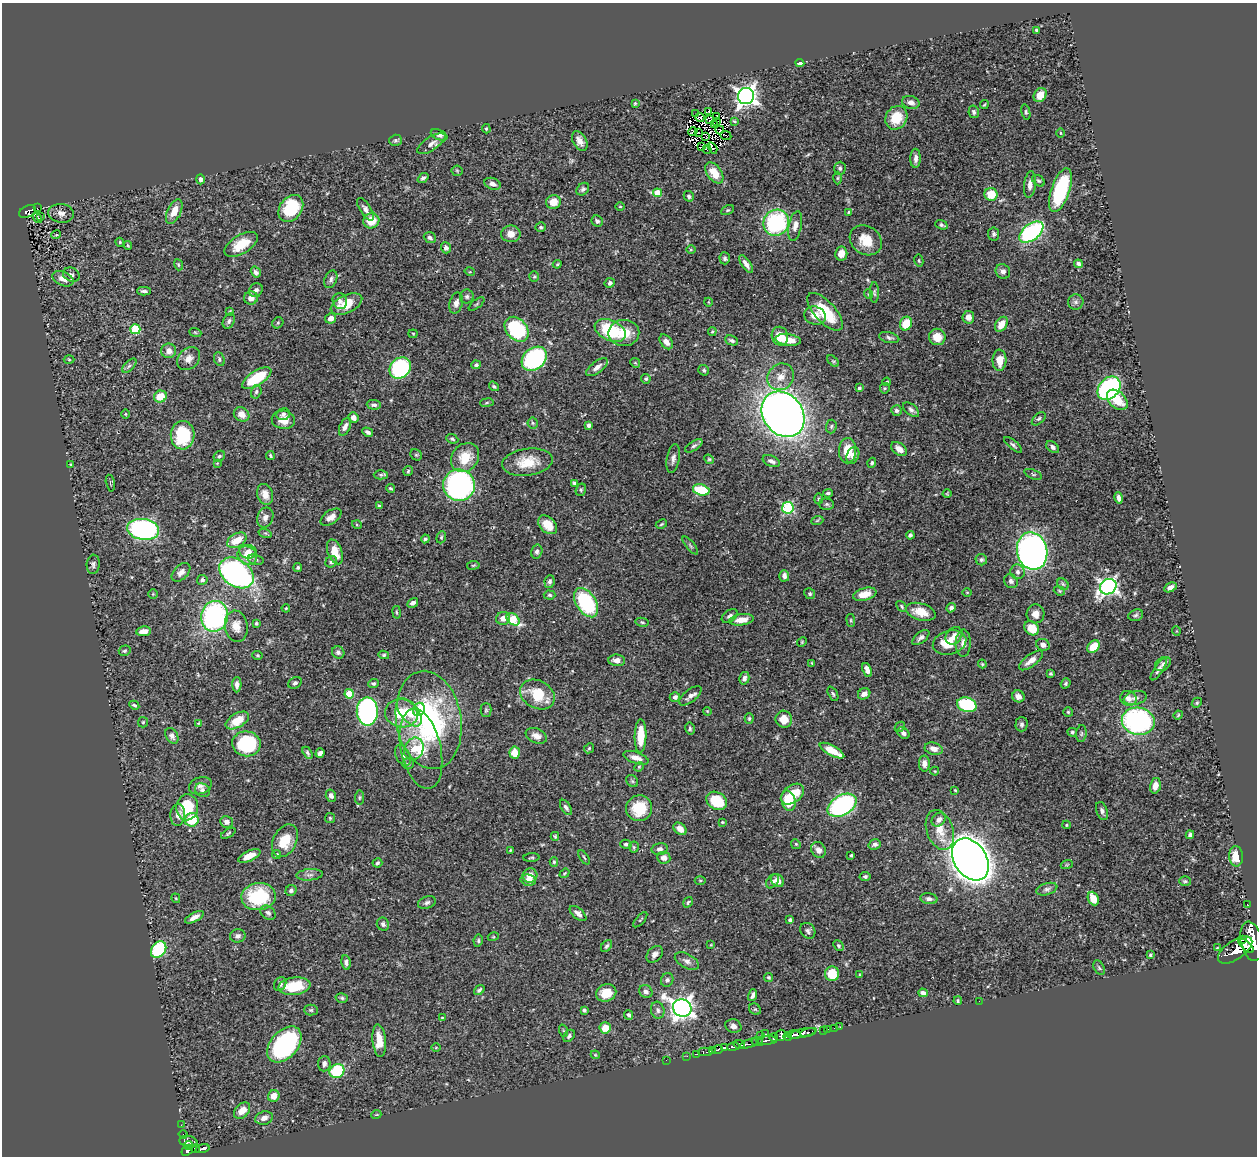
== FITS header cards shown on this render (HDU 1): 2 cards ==
NAXIS1  =                 1255
NAXIS2  =                 1154

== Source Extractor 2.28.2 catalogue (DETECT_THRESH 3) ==
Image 1255 x 1154 px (HDU 1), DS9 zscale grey, 1 PNG px = 1 image px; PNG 1259 x 1158 px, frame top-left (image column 1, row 1154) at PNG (2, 3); each listed source drawn as its Kron ellipse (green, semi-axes under 4 px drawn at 4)
Background 0.446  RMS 0.02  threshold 0.0608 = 3 sigma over >= 5 px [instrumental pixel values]
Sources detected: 493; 2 with non-positive FLUX_AUTO (blend fragments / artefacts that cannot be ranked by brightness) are neither listed nor drawn; the other 491 listed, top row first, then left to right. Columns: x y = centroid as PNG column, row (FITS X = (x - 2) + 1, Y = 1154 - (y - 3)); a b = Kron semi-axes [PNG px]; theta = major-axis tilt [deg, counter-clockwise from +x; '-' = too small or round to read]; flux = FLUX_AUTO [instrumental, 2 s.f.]
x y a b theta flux
1036 30 4 3 - 1.5
800 63 4 4 - 8.3
1040 95 7 6 - 16
746 96 8 8 - 840
911 102 9 6 -14 7.1
635 103 4 3 - 1.5
984 104 4 2 - 1.3
709 111 3 2 - 1
974 112 6 5 - 3.4
1026 112 7 4 -77 2.3
695 114 2 2 - 0.82
717 116 4 2 - 0.62
700 118 4 2 - 1.9
896 118 12 10 56 33
710 120 4 2 - 2.3
716 121 2 2 - 0.82
734 121 4 3 - 1.7
714 125 3 2 - 1.6
486 129 5 4 - 1.7
720 130 4 2 - 0.86
693 132 4 2 - 2.1
698 132 2 2 - 0.9
1060 133 5 3 - 1
439 135 9 5 -24 4
705 136 4 2 - 0.29
726 136 5 2 - 1.7
395 140 6 5 - 2.4
580 141 10 6 -61 9.5
431 144 16 6 33 7.4
701 147 2 2 - 0.83
712 148 6 2 -59 0.61
707 149 4 2 - 2.2
916 158 9 5 89 5.7
840 168 6 6 - 3.3
457 171 6 5 - 1.8
714 173 12 7 -54 26
423 178 6 4 39 3.3
837 178 6 4 89 1.8
200 179 5 4 - 4.7
1038 181 7 5 -38 2.4
493 184 8 5 -20 5.3
1030 184 13 6 83 8.7
583 189 7 5 45 3.2
1060 190 23 9 71 100
657 193 4 4 - 25
991 194 6 6 - 30
689 196 5 5 - 3
553 202 7 7 - 18
620 207 4 3 - 1.2
37 208 3 2 - 2.8
291 208 15 11 53 65
365 209 13 5 -58 5.6
728 210 7 4 26 2
28 211 9 5 27 98
174 211 13 7 64 16
849 212 4 3 - 1.2
61 213 13 9 -7 8.2
41 217 3 3 - 2.1
38 218 5 3 - 2.3
371 221 8 7 - 23
597 221 6 5 - 2.9
776 223 13 12 - 150
941 225 6 4 -20 3.2
795 226 15 6 78 8.7
541 227 5 4 - 2.3
1031 232 14 8 38 200
511 234 10 8 -1 10
994 234 6 5 - 2.9
56 235 5 3 - 1
430 238 6 5 - 4
866 240 17 14 -35 27
120 242 4 4 - 1.5
241 244 18 9 31 28
128 245 4 4 - 1.5
446 248 5 5 - 4.9
691 250 4 3 - 1.2
841 254 7 6 - 13
725 258 6 5 - 2.8
919 261 6 4 -79 1.8
557 264 4 3 - 1.3
746 264 10 4 -57 6.5
1078 264 4 4 - 3.7
178 265 6 3 -70 1.5
1003 271 8 7 - 6.4
256 272 6 4 -56 3.7
470 272 5 3 - 1.3
71 275 8 6 -27 4.5
534 277 5 5 - 1.7
63 279 11 7 -24 10
331 279 9 6 68 4.6
610 283 5 5 - 3.4
256 290 7 6 - 4.8
144 291 7 3 0 3.1
874 292 10 4 -90 2.8
868 294 5 3 - 1.2
467 296 7 7 - 3.3
251 298 7 6 - 7.9
340 301 8 7 - 5.7
708 302 4 3 - 1
1076 302 8 7 - 4.2
456 303 10 6 74 7.2
346 304 17 9 25 31
476 304 9 3 40 1.9
230 311 4 3 - 1.2
825 312 24 10 -48 56
815 316 11 9 -19 12
968 317 6 6 - 8.5
331 318 5 5 - 8.2
229 321 8 5 64 3.6
278 323 6 5 - 1.8
906 324 7 6 - 28
1001 324 8 5 57 15
135 329 5 5 - 74
516 329 14 10 -47 130
610 330 16 10 -25 78
712 331 4 3 - 1.4
195 332 6 3 -19 1.4
624 333 15 13 1 29
413 334 4 4 - 1.4
780 336 9 8 - 24
937 337 8 8 - 19
889 338 10 5 -13 3.6
732 340 7 4 -24 3.2
788 340 13 5 -7 23
666 342 8 5 -52 7.6
169 351 7 7 - 9
69 359 5 3 - 1.3
189 359 13 10 45 10
219 359 7 5 -67 2.9
534 359 14 10 40 150
999 360 10 7 87 16
833 361 7 4 -44 2
635 363 5 4 - 2
476 365 4 4 - 3
129 366 9 4 44 3.2
597 367 13 6 38 7.6
400 368 12 9 42 170
704 370 5 5 - 2.4
781 377 14 12 44 16
257 378 17 7 33 63
646 379 5 4 - 2.3
887 382 4 3 - 1.5
494 386 5 4 - 2.2
859 388 3 3 - 2.9
885 388 5 5 - 1.6
1109 388 13 10 46 240
256 392 7 5 74 2.7
160 396 6 5 - 25
1117 400 12 8 -44 26
487 403 7 3 9 1.9
374 405 7 5 -2 3.7
911 410 9 5 -40 4.4
896 411 5 5 - 3.5
125 414 4 3 - 1.1
242 414 8 6 -30 10
283 414 7 6 - 3.4
783 414 24 19 -53 1400
353 417 5 5 - 8.1
1039 419 8 5 44 3
283 420 11 9 -4 16
533 423 5 5 - 2.3
589 425 4 4 - 4.7
831 426 7 5 86 2.5
345 427 9 5 65 5.9
368 432 6 4 -29 3.8
183 435 14 12 88 77
452 439 6 4 -20 2.1
1013 445 11 4 -40 3.4
694 446 10 4 33 3.5
1053 447 7 5 -40 5
899 449 9 5 -39 9.6
847 451 12 8 88 26
416 455 6 5 - 2.1
853 455 9 6 68 6.9
219 456 6 5 - 2.6
270 456 4 3 - 2.3
465 458 15 13 51 32
673 458 15 6 80 6.2
709 459 5 4 - 1.7
771 461 9 5 -22 5.2
527 462 25 13 8 32
217 463 4 4 - 1.1
872 463 5 4 - 2.4
71 464 3 2 - 0.94
408 471 5 5 - 1.8
1033 474 9 4 -21 2.4
381 475 7 4 0 2.8
110 483 8 2 -78 1.2
574 483 4 3 - 2.4
459 485 16 15 - 350
390 488 5 3 - 1.7
581 490 6 5 - 2.2
701 490 8 5 -14 57
828 493 5 3 - 2.5
265 494 10 8 -71 11
947 494 4 3 - 1.4
1119 498 6 3 -77 4.8
818 499 5 3 - 1.5
827 504 7 5 -1 3
379 506 3 3 - 2.4
788 508 5 5 - 130
331 517 12 6 34 8.3
265 518 10 7 68 6.9
817 521 6 4 20 1.7
661 524 6 4 27 1.9
357 525 5 3 - 1.2
548 525 11 7 -44 20
143 529 16 10 -9 300
265 533 7 4 -17 2.2
910 535 4 3 - 3.1
441 537 6 4 70 2.1
425 539 4 3 - 2.3
237 540 10 6 30 22
690 546 11 3 -50 2.4
1032 551 19 15 -77 840
248 552 9 6 -6 9.3
335 552 13 7 -70 19
537 552 7 5 75 3.4
247 556 10 9 - 17
256 560 8 5 -16 3
981 560 6 5 - 2.9
331 562 6 5 - 4
93 564 9 6 86 4
473 565 6 3 9 1.4
298 567 4 4 - 2.2
181 572 11 7 45 7.6
1017 572 7 7 - 4.8
236 573 19 13 -35 400
784 576 6 5 - 5.2
202 580 5 5 - 3.3
1011 581 7 6 - 4.6
550 582 6 5 - 3.5
1063 584 6 5 - 2.3
1108 587 8 7 - 510
1170 587 6 4 26 7
1059 591 6 4 -22 1.8
967 592 5 3 - 1
153 594 4 4 - 1.5
810 594 6 5 - 2.5
865 594 12 6 15 13
550 595 6 4 -3 2.1
413 603 6 4 30 4.4
586 603 16 9 -58 120
902 606 6 4 -48 2
286 608 4 4 - 1.3
951 608 5 4 - 3.8
397 612 6 3 -81 1.6
921 612 15 8 -17 21
1036 614 9 9 - 12
1136 615 8 5 18 2.9
214 616 15 13 79 240
730 616 9 5 35 4.2
503 618 7 6 - 9.9
513 619 7 5 -41 69
741 620 12 5 8 15
851 620 6 3 -82 1.5
642 622 6 4 -11 2.1
256 623 3 3 - 2.6
236 626 15 11 -81 16
1032 628 8 6 -42 27
144 631 7 4 8 12
1176 631 5 3 - 1.1
954 636 9 7 49 7.9
921 637 10 5 39 4.6
802 642 5 4 - 1.5
949 643 17 12 16 29
963 643 13 7 88 8.2
1043 645 7 5 -25 6.9
1093 647 7 5 45 28
125 651 6 5 - 2.4
338 652 6 6 - 3.5
258 655 5 4 - 1.6
384 655 5 4 - 2.1
617 660 8 6 -5 8.7
1031 660 14 6 37 11
812 663 4 3 - 1.2
982 664 4 3 - 1.5
1163 664 8 6 36 4.3
1159 669 13 4 57 4.6
867 670 7 4 -69 7.7
1051 673 4 4 - 2
744 678 6 5 - 4.5
295 683 7 5 28 3.1
373 683 5 4 - 2.4
1066 683 5 4 - 2.5
237 685 7 4 -90 5.4
349 694 4 4 - 34
537 694 18 14 -28 44
833 694 8 4 -63 2.5
864 694 6 5 - 7.7
690 696 13 6 39 6.9
1018 696 6 5 - 9.1
675 697 5 5 - 4.4
1128 698 8 7 - 8
1135 698 11 6 14 6.3
1197 703 5 4 - 2.2
134 705 5 3 - 2.5
967 705 10 7 -16 110
419 709 7 5 68 30
486 710 7 5 90 2.1
367 711 14 10 -88 300
707 711 4 3 - 1.1
409 712 17 8 -50 22
1068 712 5 5 - 2
401 713 16 14 -14 37
1178 715 5 3 - 1.5
749 718 5 4 - 2.3
784 719 8 8 - 18
237 720 13 7 30 25
429 720 49 32 -81 260
1138 721 16 13 -11 230
143 722 5 5 - 1.9
198 723 4 4 - 1.1
1022 724 7 6 - 3.5
900 727 6 4 45 1.8
690 729 6 4 -78 2.3
1072 732 5 4 - 2.6
903 733 7 5 -42 5.1
1081 734 8 5 84 2.8
172 736 8 6 -59 5.3
536 736 11 7 -23 8.2
640 736 17 6 88 32
246 744 14 12 -8 130
589 748 5 4 - 1.7
414 749 11 9 68 16
421 749 41 20 -78 60
934 749 9 6 -15 8.7
832 751 14 5 -28 28
307 753 7 4 -59 2.5
320 753 5 4 - 5.8
515 753 6 5 - 19
403 756 11 7 -62 6.1
636 758 13 5 -19 9.9
408 764 6 5 - 2.3
924 764 8 5 -88 8.8
639 767 5 4 - 1.8
935 771 4 4 - 1.3
632 781 7 5 -47 2.3
200 786 12 8 20 6.5
1155 786 8 5 77 11
202 790 8 6 -37 3.8
955 790 4 3 - 1.3
792 794 13 8 38 34
331 796 6 5 - 4.5
359 798 7 4 84 2.2
717 801 11 8 -31 50
788 801 10 7 -75 44
842 805 16 10 30 230
187 807 13 11 86 45
566 807 8 4 -57 3.6
639 808 13 13 - 43
1102 811 9 5 -71 4.2
178 815 11 7 86 7.6
330 818 5 5 - 1.8
192 820 7 6 - 46
939 820 8 6 45 8
227 822 6 5 - 6.4
722 822 4 3 - 1.4
1066 825 4 4 - 1.7
680 829 7 5 -41 8.8
940 830 20 13 -71 26
228 833 8 3 31 1.9
1190 835 4 4 - 3.5
555 836 4 3 - 1.7
285 841 17 11 64 32
626 844 6 4 -14 2.8
796 844 5 4 - 1.7
875 844 6 5 - 4
634 847 5 5 - 1.7
659 849 8 5 14 4.9
510 850 3 2 - 1.2
819 850 8 7 - 7.9
276 855 4 4 - 2
851 855 4 3 - 2.7
249 856 12 5 24 14
1236 856 10 7 -85 24
584 857 8 3 -56 1.9
531 858 8 3 5 1.8
664 858 6 6 - 7.3
970 859 23 16 -57 2400
554 862 4 4 - 1.8
377 863 5 4 - 2.8
1067 864 6 4 19 1.7
564 873 5 3 - 1.6
309 875 13 5 5 5.5
530 876 7 7 - 12
865 876 5 4 - 2.8
528 880 8 5 -11 8.7
700 880 5 3 - 1.5
777 880 7 6 - 8.6
772 881 8 5 52 4.1
1185 881 6 5 - 2.2
1047 889 11 6 16 4.6
291 890 6 5 - 4.3
259 897 17 13 7 85
176 898 5 3 - 1.3
929 899 8 5 -8 4.8
1093 899 7 5 -66 20
688 902 5 3 - 1.7
427 903 9 6 20 4.1
1247 904 2 2 - 3.5
268 913 8 6 -40 4.1
578 913 10 5 -41 6.8
194 917 10 4 28 7.9
640 920 9 3 49 1.7
790 920 4 4 - 2.7
383 924 6 6 - 3.3
808 931 8 7 - 4.1
238 936 8 6 10 4.7
493 937 5 3 - 1.2
1242 939 4 2 - 130
478 941 6 4 80 2.4
1252 941 20 11 -78 2500
711 945 4 3 - 1.4
607 946 7 4 50 2.9
838 946 6 4 -47 1.9
1246 946 9 4 -41 670
1217 948 3 2 - 1
159 950 9 6 54 110
1235 950 20 9 34 1200
655 954 9 6 46 5.7
1150 955 4 3 - 1.9
687 961 13 7 -28 6.6
346 963 7 4 -83 3.8
1099 968 8 5 -63 2.2
832 974 7 7 - 32
860 975 3 3 - 1.2
769 978 4 4 - 2.3
667 980 7 6 - 3.5
280 984 7 5 62 4.5
294 986 16 8 8 42
479 990 6 3 42 2.4
646 992 7 6 - 4.9
606 993 10 8 20 26
923 993 5 4 - 5.2
753 995 6 3 73 3.9
342 998 6 4 -16 2.2
958 1001 4 4 - 1.9
979 1001 2 2 - 2.6
682 1008 9 8 - 990
755 1009 6 5 - 2.2
311 1010 7 5 -1 2.2
584 1010 4 3 - 2.9
658 1010 8 6 -75 4.6
629 1015 5 4 - 3.6
442 1018 4 4 - 1.1
733 1026 8 6 -16 5.5
840 1027 2 2 - 6.9
605 1028 6 5 - 20
834 1028 3 2 - 8.8
828 1029 2 2 - 6.2
823 1030 3 2 - 10
564 1031 6 4 -70 1.9
808 1032 8 3 12 120
803 1033 14 4 13 330
765 1034 3 2 - 12
761 1035 4 2 - 1.2
781 1035 6 5 - 130
794 1035 7 4 2 320
569 1036 7 5 51 3.6
788 1036 4 3 - 72
774 1037 4 3 - 92
767 1040 10 3 3 180
379 1041 16 6 -84 21
757 1042 6 4 -12 130
749 1043 10 3 16 120
284 1044 21 13 49 210
739 1044 5 4 - 370
733 1047 6 3 12 130
436 1048 5 3 - 1.1
724 1048 4 3 - 210
718 1049 5 3 - 180
712 1051 4 3 - 100
705 1052 7 3 0 49
696 1054 3 2 - 44
595 1055 4 4 - 1.3
687 1056 2 2 - 7.7
666 1060 2 2 - 4.3
324 1064 8 6 85 5.4
337 1071 8 6 35 81
274 1096 6 5 - 14
242 1111 9 6 46 16
376 1115 5 3 - 1.2
264 1118 9 6 15 7.2
181 1125 2 2 - 2.5
183 1134 4 3 - 8.7
188 1142 9 6 -13 240
189 1146 4 3 - 87
195 1149 4 4 - 40
202 1149 7 3 15 59
187 1150 6 4 40 190
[2 non-positive-flux detections neither listed nor drawn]